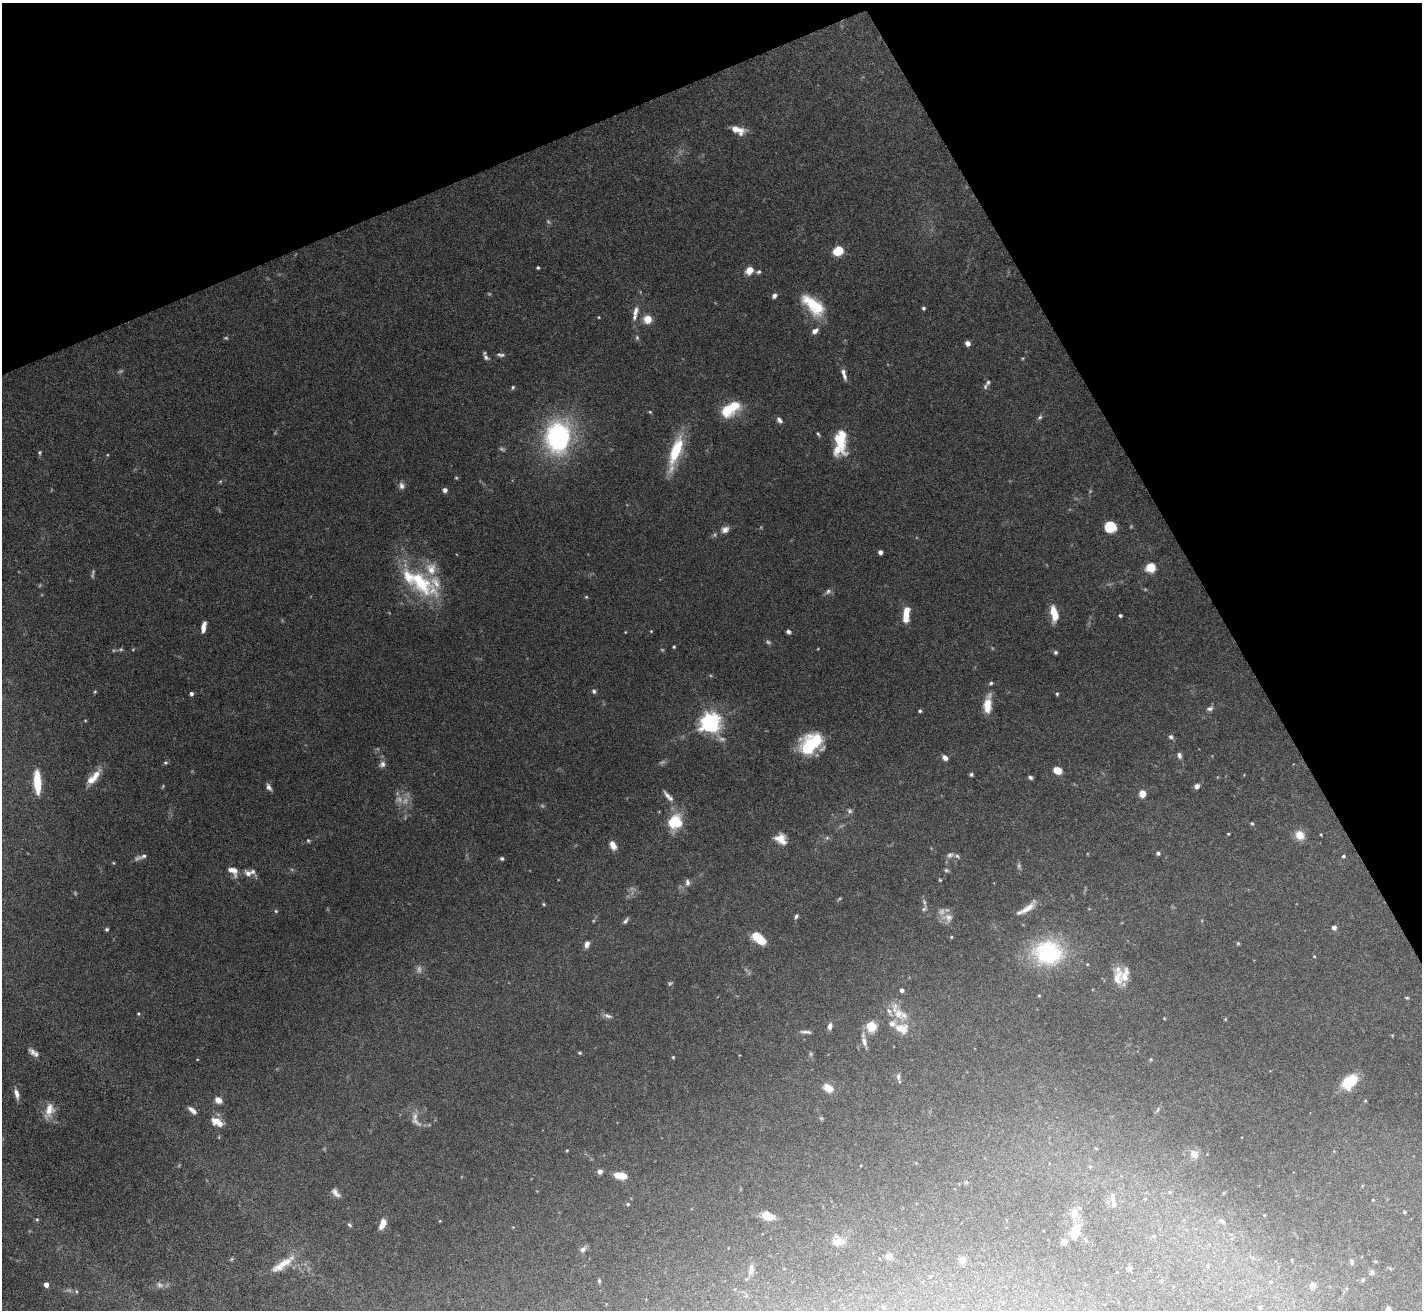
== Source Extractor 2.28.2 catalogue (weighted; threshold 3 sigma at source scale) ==
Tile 3 of 4 x 4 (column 3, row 1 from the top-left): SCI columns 2843-4262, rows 4078-5385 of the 5683 x 5672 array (HDU 1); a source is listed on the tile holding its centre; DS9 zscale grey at full resolution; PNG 1424 x 1312 px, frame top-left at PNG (2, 3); no overlay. Shown black and unused: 23% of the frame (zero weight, under 5 of 10 exposures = <1% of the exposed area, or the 3 px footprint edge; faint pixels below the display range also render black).
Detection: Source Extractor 2.28.2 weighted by HDU 2 'WHT'; one run over the whole footprint, this tile lists its part. Background 0.105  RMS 0.0028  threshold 0.0116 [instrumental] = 3 sigma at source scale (4.09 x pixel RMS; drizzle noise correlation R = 1.36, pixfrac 0.8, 0.05/0.05 arcsec/px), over >= 5 px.
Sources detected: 240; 37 too faint to see at this stretch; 1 inside a brighter object's white glare — not listed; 25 inside a brighter listed object's ellipse — not listed separately; the other 177 listed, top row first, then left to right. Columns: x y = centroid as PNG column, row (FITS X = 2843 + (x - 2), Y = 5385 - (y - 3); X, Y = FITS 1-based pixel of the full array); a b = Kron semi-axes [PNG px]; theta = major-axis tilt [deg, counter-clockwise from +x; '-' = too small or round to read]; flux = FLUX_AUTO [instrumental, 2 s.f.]
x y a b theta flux
736 129 16 6 -9 2.6
838 251 10 8 26 5.5
538 268 3 3 - 0.35
749 270 9 7 49 2.7
758 272 7 5 9 0.57
774 296 6 5 - 0.98
813 305 31 15 -43 10
923 308 4 4 - 0.51
635 311 13 7 71 1.7
599 317 4 3 - 0.22
648 319 5 5 - 9.2
815 331 9 6 36 1.4
226 338 5 4 - 0.35
637 338 7 5 -75 0.52
968 343 5 4 - 1.8
500 355 11 5 -9 0.71
486 358 9 6 -42 0.72
844 376 12 5 -72 1
988 382 8 6 54 0.6
513 387 6 4 74 0.43
730 409 23 12 33 9.8
650 412 5 4 - 0.3
1040 417 8 6 55 0.6
779 420 8 5 -54 0.92
818 434 7 4 -51 0.42
559 437 26 20 83 52
840 439 27 13 -79 8.9
39 452 5 5 - 0.39
676 452 40 11 72 13
402 486 9 7 -75 1.1
445 490 5 5 - 0.95
1110 527 9 9 - 7.2
725 530 10 8 25 1.5
880 552 4 4 - 1.2
1151 567 8 7 - 5.7
420 582 52 24 -45 21
828 591 9 7 34 0.86
586 597 5 4 - 0.33
1054 613 16 7 -79 5
1120 615 3 3 - 0.54
906 618 11 7 80 3
203 627 11 5 80 2
651 631 3 3 - 0.23
625 632 3 3 - 0.19
788 632 5 4 - 0.74
674 647 3 3 - 0.33
1055 652 5 5 - 0.51
594 691 6 6 - 0.63
95 692 5 4 - 0.31
191 694 4 4 - 0.76
1057 694 4 4 - 0.4
988 704 22 9 83 4.4
1210 709 10 6 14 0.82
920 711 4 4 - 0.45
85 720 5 3 - 0.23
711 722 7 7 - 170
1171 737 6 5 - 0.72
806 748 29 15 -81 8
1179 755 8 5 -70 0.87
945 758 7 5 -42 1.2
165 763 5 5 - 0.46
382 764 9 8 - 1.1
1058 770 7 5 -21 4.4
96 774 19 9 54 3.2
971 774 4 4 - 0.44
1030 777 5 4 - 0.59
37 782 23 7 -87 8
1197 786 7 6 - 1
269 787 9 5 -60 1.1
1142 794 5 5 - 6.1
668 796 15 5 -53 1.5
675 822 16 14 50 9.1
1252 823 5 4 - 0.35
1228 834 3 3 - 0.23
1300 835 10 9 - 3.4
781 839 12 9 -34 3.4
308 840 5 4 - 0.33
613 845 9 6 -65 2.3
1158 853 5 5 - 0.59
950 855 11 7 22 1.1
143 856 16 6 19 1.2
1343 856 4 3 - 0.36
502 858 5 4 - 0.57
946 870 7 5 -23 0.57
233 871 14 9 -40 2.5
248 873 17 8 -24 1.8
940 880 4 4 - 0.29
687 882 10 6 -88 0.96
544 904 5 4 - 0.34
924 908 11 6 51 0.75
1027 909 26 7 39 2.7
276 911 5 5 - 0.38
796 916 7 4 63 0.55
948 918 15 14 - 2.5
626 921 9 4 48 0.68
1334 927 4 4 - 1.5
107 929 4 4 - 0.47
951 937 4 4 - 0.33
759 938 15 8 -38 7
1238 943 5 4 - 0.32
587 944 9 6 77 1.2
1048 953 30 24 -4 28
1314 956 4 4 - 0.21
1118 978 24 13 87 4.2
902 990 4 4 - 0.87
1039 995 4 3 - 0.24
1407 998 5 4 - 0.29
138 1014 5 4 - 0.3
898 1014 18 14 -65 4.6
608 1016 13 5 -17 1
1164 1018 4 3 - 0.2
1225 1019 4 3 - 0.27
830 1026 8 5 81 1.2
871 1026 10 9 - 5.2
806 1032 15 4 -4 0.88
1392 1035 4 3 - 0.2
864 1041 13 7 -77 1.5
33 1052 12 7 -46 1.3
580 1053 5 4 - 0.33
811 1054 6 5 - 0.42
673 1057 4 3 - 0.29
1150 1059 4 4 - 0.28
898 1077 9 6 88 0.73
1349 1081 15 10 42 10
828 1088 9 6 -32 3.6
16 1094 13 5 -77 1.4
218 1100 8 7 - 2
1365 1101 5 3 - 0.22
49 1110 20 11 74 3.4
192 1110 13 6 -39 1.5
1158 1110 8 3 71 0.42
217 1122 14 8 -31 4.1
1096 1149 5 3 - 0.24
567 1150 3 3 - 0.24
1194 1154 8 7 - 2.7
1090 1167 5 4 - 0.36
600 1172 5 5 - 1.3
620 1175 11 6 -9 4.5
966 1182 5 5 - 0.37
1170 1192 5 4 - 0.32
336 1193 14 7 -48 1.4
1113 1197 13 6 -80 1.1
1373 1200 4 3 - 0.21
628 1204 5 4 - 0.34
1404 1212 4 3 - 0.33
1075 1213 14 9 -90 2.8
768 1215 12 8 -26 4.7
1264 1215 4 3 - 0.19
37 1219 6 5 - 0.42
440 1221 4 4 - 0.23
1222 1221 10 4 -24 0.54
382 1224 12 7 65 2.4
349 1225 7 4 -45 0.46
1075 1232 18 10 75 4.9
1154 1236 5 4 - 0.32
1064 1241 6 6 - 2.2
838 1242 17 9 5 2.6
583 1249 10 7 56 0.95
889 1256 4 4 - 4.3
962 1260 5 4 - 3.9
1292 1260 4 3 - 0.19
1352 1262 10 4 -89 0.5
283 1264 37 10 34 5.3
1390 1268 6 4 -20 0.29
751 1269 16 7 80 1.4
1129 1269 5 4 - 0.83
1372 1272 8 5 -88 0.64
930 1276 4 3 - 0.24
1363 1280 6 5 - 0.46
599 1281 6 5 - 0.38
1161 1281 4 4 - 0.54
46 1285 4 4 - 1.9
1312 1286 5 4 - 3.5
69 1290 8 6 -19 0.82
883 1306 5 4 - 0.29
1260 1307 5 4 - 0.25
1388 1309 4 4 - 1.1
Isophote crosses this tile's border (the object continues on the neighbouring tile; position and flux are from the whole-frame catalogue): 1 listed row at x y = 1388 1309